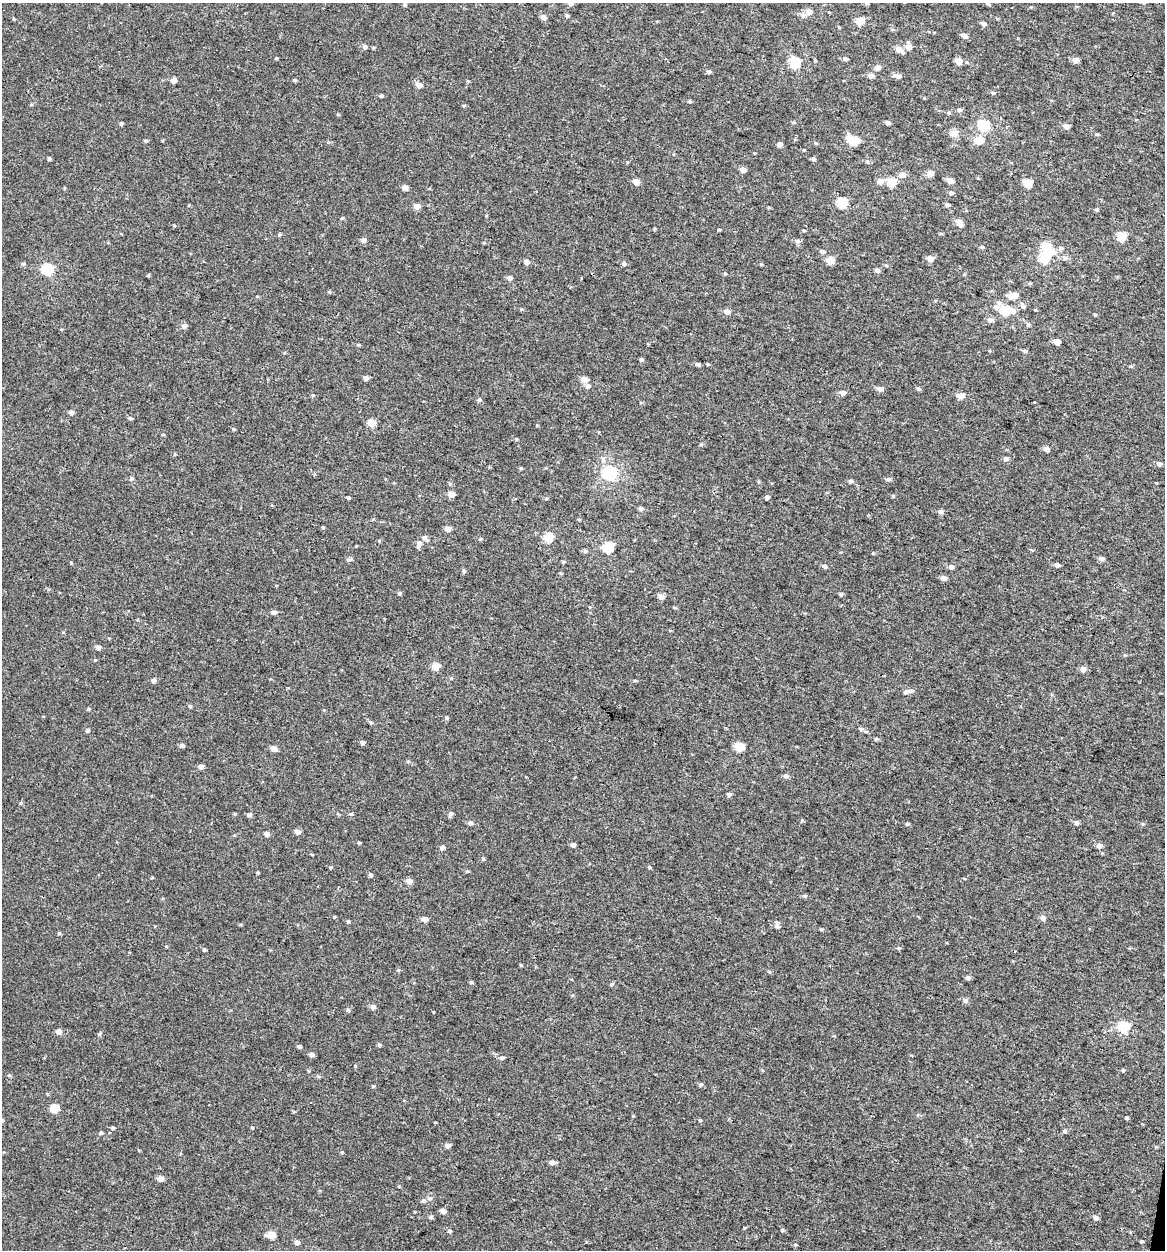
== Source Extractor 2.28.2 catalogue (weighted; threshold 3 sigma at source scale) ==
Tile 6 of 4 x 4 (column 2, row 2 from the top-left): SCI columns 1436-2598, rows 2519-3766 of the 5257 x 5027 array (HDU 1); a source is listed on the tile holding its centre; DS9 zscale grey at full resolution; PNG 1167 x 1252 px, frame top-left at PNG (2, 3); no overlay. Shown black and unused: <1% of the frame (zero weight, under 3 of 4 exposures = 4% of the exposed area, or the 3 px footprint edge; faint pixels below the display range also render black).
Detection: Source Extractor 2.28.2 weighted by HDU 2 'WHT'; one run over the whole footprint, this tile lists its part. Background -2.61e-04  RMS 0.0026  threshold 0.0118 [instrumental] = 3 sigma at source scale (4.5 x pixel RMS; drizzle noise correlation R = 1.50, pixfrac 1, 0.0396/0.0396 arcsec/px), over >= 5 px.
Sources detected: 225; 3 inside a brighter object's white glare — not listed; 2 inside a brighter listed object's ellipse — not listed separately; the other 220 listed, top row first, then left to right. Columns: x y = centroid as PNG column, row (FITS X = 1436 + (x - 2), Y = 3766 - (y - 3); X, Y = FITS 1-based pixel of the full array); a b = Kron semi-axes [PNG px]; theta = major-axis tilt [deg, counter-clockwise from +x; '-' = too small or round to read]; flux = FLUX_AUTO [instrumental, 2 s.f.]
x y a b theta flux
866 3 5 4 - 0.49
570 4 5 5 - 0.61
988 4 4 3 - 0.29
404 5 5 4 - 0.37
809 12 6 5 - 1.9
803 15 8 6 -11 0.82
567 16 6 4 -63 0.4
543 17 5 5 - 1.3
860 21 5 5 - 4.7
984 24 5 5 - 0.84
964 36 6 5 - 0.95
365 47 6 5 - 0.75
908 47 6 6 - 1.6
899 49 8 7 - 1.8
845 59 6 5 - 0.51
1075 60 6 5 - 1.3
959 61 5 5 - 2.6
795 63 6 6 - 17
877 68 5 5 - 1.3
709 72 5 4 - 0.51
871 76 6 5 - 0.97
899 76 7 5 1 0.6
174 80 5 5 - 1.5
295 80 5 4 - 0.3
419 85 6 5 - 1.3
993 93 5 3 - 0.28
381 96 4 4 - 0.43
690 101 5 3 - 0.28
959 110 6 5 - 0.58
794 122 6 3 18 0.28
888 122 5 4 - 0.64
121 123 4 4 - 0.42
984 125 6 5 - 19
1066 126 5 5 - 1.5
954 133 6 6 - 2.7
1097 134 5 4 - 0.25
978 140 6 5 - 4.4
145 141 5 4 - 0.34
853 141 7 6 - 9.3
815 143 5 3 - 0.24
780 144 5 5 - 1
49 159 4 4 - 0.36
813 159 5 4 - 0.48
743 170 5 5 - 1.3
930 174 6 5 - 2
902 175 7 7 - 1.5
950 180 6 5 - 1.5
880 181 7 6 - 1.5
636 182 5 5 - 1.7
891 182 5 5 - 7.9
1028 183 5 5 - 6.6
405 188 5 5 - 1.3
951 193 5 5 - 0.43
842 203 6 5 - 14
947 205 5 4 - 0.5
417 206 6 5 - 1.6
769 208 5 3 - 0.28
960 223 9 6 -61 1.5
174 226 5 3 - 0.23
719 229 4 3 - 0.24
280 234 5 4 - 0.3
1122 237 5 5 - 8.6
363 241 6 5 - 0.77
798 241 8 5 1 0.63
982 247 5 4 - 0.35
1061 248 6 5 - 0.53
822 251 6 5 - 0.54
930 258 6 6 - 1.4
1065 258 7 6 - 0.67
1044 259 6 6 - 6
830 260 5 5 - 4.6
526 262 6 6 - 1.1
23 264 5 4 - 0.37
624 264 6 5 - 0.59
761 264 5 3 - 0.22
886 265 5 3 - 0.29
48 269 6 6 - 17
877 270 6 5 - 0.6
725 274 4 4 - 0.28
148 275 4 4 - 0.28
510 278 6 5 - 0.85
1015 295 7 6 - 1.8
1022 305 10 5 -63 0.72
996 307 8 7 - 1.1
1005 311 8 6 46 6.2
1013 311 7 7 - 1
727 312 6 5 - 1.3
1095 315 4 4 - 0.25
990 320 7 6 - 0.97
1028 324 5 5 - 0.38
184 326 6 5 - 0.95
1057 341 5 5 - 1.6
358 345 5 3 - 0.27
1025 351 6 4 -15 0.47
641 360 4 4 - 0.44
698 364 5 5 - 0.49
366 378 5 5 - 0.96
584 379 6 5 - 2.4
588 386 6 6 - 0.79
880 389 6 5 - 1.1
918 389 6 4 -18 0.42
843 393 6 5 - 1.1
313 395 4 3 - 0.26
961 396 5 5 - 2.7
479 400 6 5 - 0.48
71 412 5 4 - 0.9
130 418 6 4 -1 0.3
372 423 5 5 - 4.2
516 439 5 3 - 0.21
1047 449 6 5 - 1.1
1006 459 6 5 - 0.65
1159 464 6 5 - 0.69
521 468 5 4 - 0.28
610 473 6 6 - 43
131 479 6 5 - 0.5
888 479 6 5 - 0.58
851 481 5 5 - 0.55
451 494 5 5 - 2.6
348 497 4 4 - 0.31
767 497 5 4 - 0.6
640 508 5 5 - 0.54
941 512 6 5 - 0.74
323 527 5 3 - 0.24
448 529 5 5 - 1.5
549 537 5 5 - 9.5
480 539 5 3 - 0.25
419 543 10 7 72 1.1
608 547 6 5 - 15
585 551 5 5 - 0.37
1102 559 6 5 - 0.77
349 560 6 4 0 0.43
71 563 4 3 - 0.21
1057 565 5 5 - 0.8
825 566 6 5 - 0.59
951 567 7 6 - 0.71
464 571 5 5 - 0.44
943 578 6 5 - 1
399 593 5 4 - 0.38
841 594 5 4 - 0.35
661 596 6 5 - 1.5
274 612 6 5 - 0.77
98 647 5 5 - 1
436 666 5 5 - 4.9
1083 669 7 6 - 0.93
635 680 5 3 - 0.25
154 681 5 5 - 0.91
911 690 11 6 12 0.89
88 709 5 4 - 0.34
88 730 5 5 - 0.47
876 739 5 3 - 0.32
362 742 5 4 - 0.63
182 745 5 4 - 0.67
740 747 5 5 - 8.3
274 749 5 5 - 1.8
408 761 6 4 0 0.31
201 767 5 5 - 0.97
785 776 7 5 1 0.55
729 794 6 4 42 0.52
351 814 5 4 - 0.38
450 814 6 6 - 0.55
249 815 5 4 - 0.69
802 820 5 3 - 0.27
470 823 5 5 - 0.73
1076 823 6 5 - 0.61
907 824 5 4 - 0.33
298 832 5 5 - 1.2
267 834 6 5 - 0.98
573 845 5 5 - 0.71
1099 846 7 6 - 0.91
442 847 6 5 - 0.68
483 859 6 3 -72 0.27
649 867 5 4 - 0.26
370 875 5 5 - 0.46
409 881 6 5 - 1.5
805 896 5 5 - 0.34
334 917 4 4 - 0.23
1043 918 6 6 - 0.79
425 919 5 5 - 1.4
348 921 5 4 - 0.36
777 926 8 6 -75 0.67
821 929 5 3 - 0.27
899 948 5 4 - 0.33
968 978 5 5 - 0.64
471 982 5 4 - 0.31
611 984 5 4 - 0.35
965 1000 7 6 - 0.68
373 1007 6 6 - 0.85
348 1010 5 5 - 0.41
1124 1027 6 6 - 17
59 1032 5 5 - 1.4
99 1034 5 4 - 0.38
379 1045 5 5 - 0.41
299 1046 5 4 - 0.55
312 1054 6 5 - 0.77
502 1058 6 4 2 0.43
1123 1070 5 4 - 0.31
9 1075 5 3 - 0.3
701 1084 5 5 - 0.42
373 1086 5 3 - 0.23
54 1108 5 5 - 8
1126 1118 5 3 - 0.34
700 1120 4 4 - 0.28
252 1127 5 3 - 0.23
113 1128 4 4 - 0.43
1065 1131 6 5 - 0.45
101 1133 5 4 - 0.38
447 1146 5 5 - 1
342 1152 4 4 - 0.27
552 1162 7 5 -13 0.86
161 1179 5 5 - 1.7
430 1199 6 6 - 0.61
424 1201 6 6 - 0.51
443 1211 6 5 - 1
431 1217 5 4 - 0.45
1096 1218 6 5 - 0.79
782 1230 5 4 - 0.33
449 1231 5 4 - 0.34
272 1235 6 5 - 4
297 1242 5 5 - 0.85
1141 1242 5 3 - 0.27
Isophote crosses this tile's border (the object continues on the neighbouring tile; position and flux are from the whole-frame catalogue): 2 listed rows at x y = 866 3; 570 4
Unlisted compact peaks at least as high as the median listed source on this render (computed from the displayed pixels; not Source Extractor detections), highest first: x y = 276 58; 59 933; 521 965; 233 429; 95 660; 447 718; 204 950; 190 706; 355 1066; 893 496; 633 1116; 873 553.